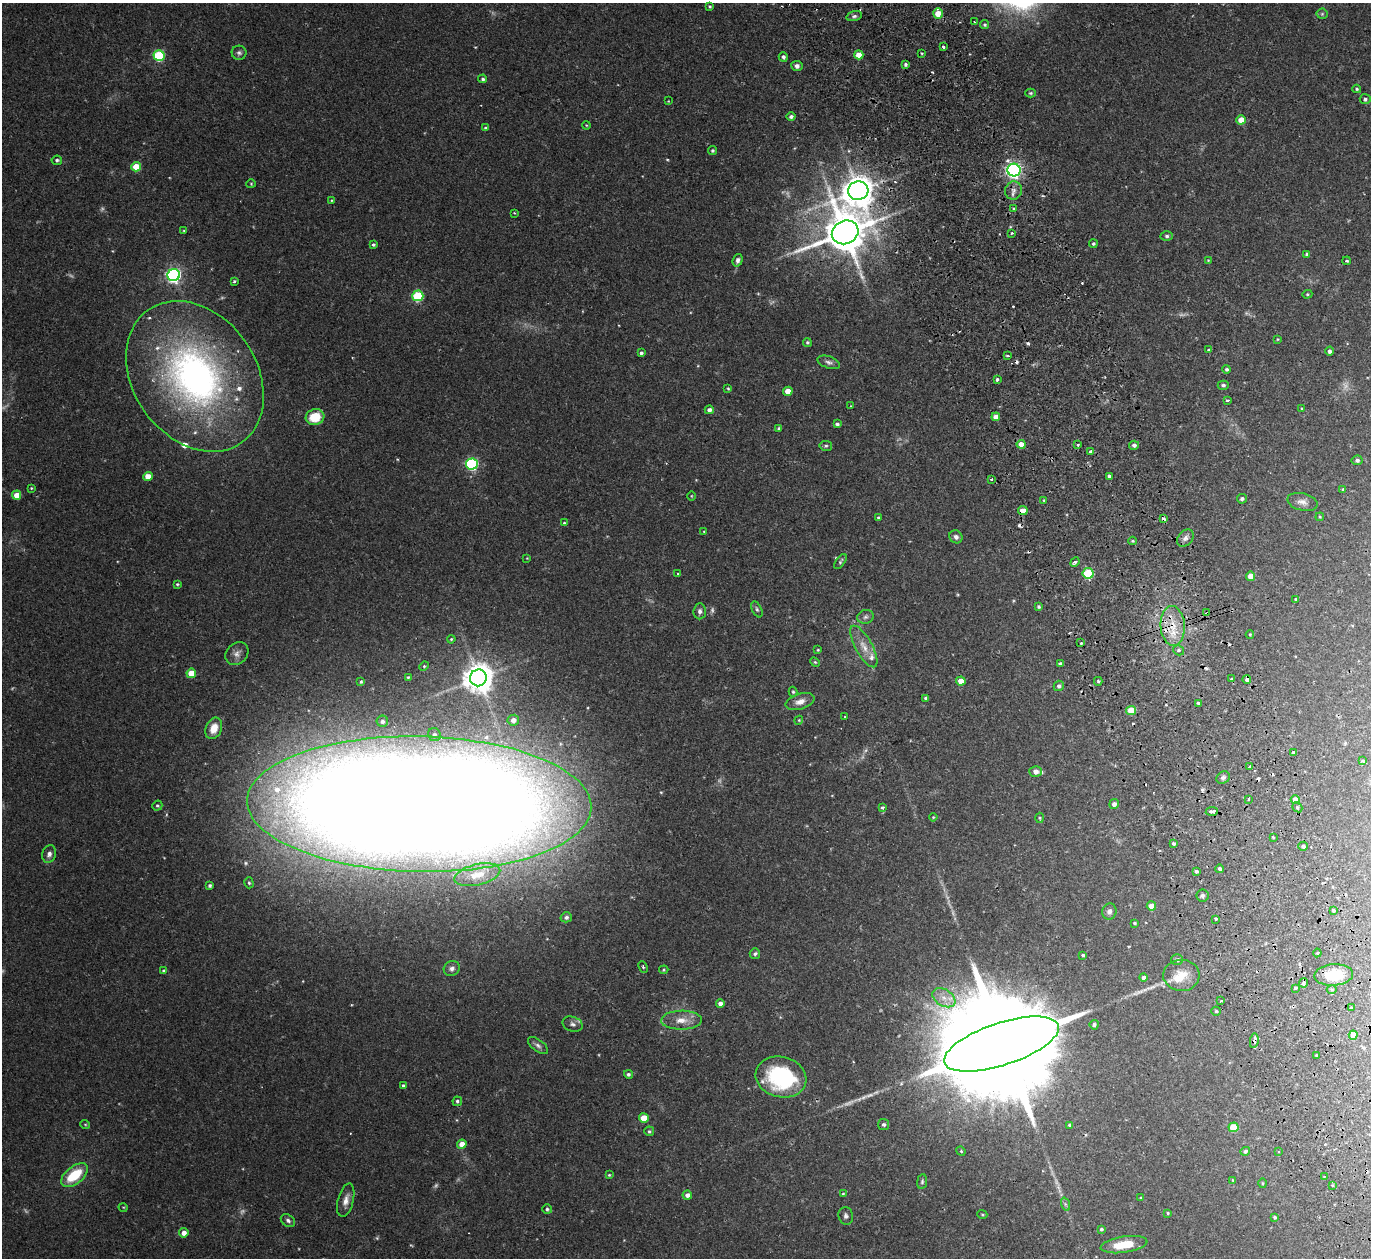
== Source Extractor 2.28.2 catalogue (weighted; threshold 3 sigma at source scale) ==
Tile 6 of 4 x 4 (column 2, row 2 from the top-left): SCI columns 1425-2793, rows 2695-3950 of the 5588 x 5513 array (HDU 1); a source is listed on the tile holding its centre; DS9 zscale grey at full resolution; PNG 1373 x 1260 px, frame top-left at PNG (2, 3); each listed source drawn as its Kron ellipse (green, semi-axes under 4 px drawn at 4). Shown black and unused: <1% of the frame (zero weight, under 2 of 3 exposures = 3% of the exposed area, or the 3 px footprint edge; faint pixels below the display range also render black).
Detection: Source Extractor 2.28.2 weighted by HDU 2 'WHT'; one run over the whole footprint, this tile lists its part. Background 0.0576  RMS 0.005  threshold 0.0227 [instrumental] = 3 sigma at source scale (4.5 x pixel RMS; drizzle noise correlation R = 1.50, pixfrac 1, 0.05/0.05 arcsec/px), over >= 5 px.
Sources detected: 270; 15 too faint to see at this stretch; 14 cosmic-ray / hot-pixel residue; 1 long thin detection or spike segment (spike, bleed or trail) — neither listed nor drawn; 8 inside a brighter listed object's ellipse — not listed separately; the other 232 listed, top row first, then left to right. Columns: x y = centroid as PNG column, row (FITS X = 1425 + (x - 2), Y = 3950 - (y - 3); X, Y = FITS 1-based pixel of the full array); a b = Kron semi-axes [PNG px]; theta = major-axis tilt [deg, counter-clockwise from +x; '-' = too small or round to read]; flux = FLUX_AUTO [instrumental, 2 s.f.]
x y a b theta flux
710 6 4 4 - 0.63
938 13 5 5 - 7.5
1322 14 5 5 - 0.74
854 16 8 4 14 1.2
974 22 2 2 - 0.58
985 25 5 4 - 0.77
943 47 3 2 - 0.73
239 53 7 7 - 1.4
922 53 4 2 - 0.47
859 55 4 4 - 7.3
159 56 5 5 - 44
783 57 5 4 - 1.3
905 64 3 3 - 0.95
797 66 5 5 - 1.9
483 79 4 4 - 0.94
1357 89 4 3 - 0.73
1031 93 5 4 - 0.72
1365 99 5 5 - 1.1
668 101 2 2 - 0.28
791 117 4 4 - 1.5
1241 120 4 4 - 6.7
586 125 4 3 - 0.44
485 128 4 3 - 0.88
712 150 4 4 - 0.8
57 160 5 4 - 1.1
136 167 5 4 - 13
1014 170 6 6 - 170
251 184 4 4 - 0.5
1014 190 9 8 - 2.7
858 191 10 9 - 940
332 200 4 2 - 0.4
1014 208 3 3 - 1.6
514 213 3 3 - 0.42
184 231 4 3 - 0.54
845 232 13 11 24 2100
1012 233 3 2 - 0.57
1167 236 6 4 -2 0.95
1093 244 4 4 - 0.93
373 245 4 4 - 0.8
1307 254 4 3 - 0.77
738 260 6 5 - 1.6
1208 260 4 3 - 0.4
1347 261 4 3 - 0.63
174 275 6 6 - 130
234 281 4 3 - 0.75
1307 294 5 4 - 0.54
418 296 5 5 - 37
1277 339 4 3 - 0.37
807 342 4 4 - 0.68
1208 350 4 3 - 0.41
1329 351 4 4 - 1.4
641 353 4 3 - 1.1
1008 355 3 3 - 0.94
829 362 12 6 -19 1.7
1227 369 4 4 - 0.93
195 376 81 61 -55 200
997 379 3 3 - 1.5
1223 385 5 4 - 1.1
728 388 4 3 - 0.54
788 391 4 4 - 6.8
1227 400 3 3 - 1
851 406 3 3 - 0.37
1302 408 4 3 - 0.42
709 410 4 4 - 2
315 417 9 8 - 11
996 417 4 4 - 4.2
837 424 4 4 - 1.2
779 428 3 3 - 0.92
1021 444 4 4 - 6.7
1078 445 3 3 - 0.85
1134 445 5 4 - 1.5
826 446 6 5 - 0.91
1090 452 4 4 - 0.7
1357 460 5 5 - 1.3
472 464 6 5 - 76
1109 476 4 3 - 2.6
148 477 5 4 - 7
991 479 3 3 - 0.58
31 488 3 3 - 0.45
1343 490 3 3 - 0.8
17 495 5 4 - 7.2
691 496 5 3 - 0.38
1242 499 5 4 - 1.1
1044 500 4 3 - 0.55
1302 502 15 8 -14 3.3
1023 511 5 4 - 4.6
1320 517 4 3 - 0.45
879 518 4 4 - 0.8
1164 519 4 3 - 3
564 523 4 4 - 0.54
704 531 3 2 - 0.37
956 537 7 6 - 1.7
1185 538 10 7 49 2
1133 541 4 4 - 0.62
527 558 4 3 - 0.36
840 562 8 4 55 0.95
1075 562 5 3 - 2.5
1088 573 5 5 - 31
678 574 3 3 - 0.91
1251 576 4 4 - 5.7
177 584 4 3 - 0.65
1296 599 3 3 - 0.85
1039 607 4 3 - 0.89
757 609 8 4 -66 1.1
700 611 8 6 86 1.8
1207 613 3 3 - 0.51
866 617 8 7 - 1.5
1173 626 20 12 -86 11
1250 634 4 4 - 0.47
451 639 4 3 - 0.53
1081 643 3 3 - 2.6
864 647 23 8 -61 6.2
818 650 3 3 - 0.51
1178 650 6 5 - 1
237 654 12 10 46 3.2
815 662 5 4 - 0.63
1060 664 4 3 - 1.2
424 666 5 4 - 0.56
191 673 5 4 - 8.5
408 677 3 3 - 0.58
478 678 8 8 - 760
1232 679 4 3 - 0.91
1247 680 4 3 - 1.6
961 681 4 4 - 6
1098 681 4 3 - 0.88
361 682 3 3 - 0.96
1059 686 5 5 - 1.4
793 692 5 4 - 0.76
926 698 4 4 - 1.4
800 702 15 7 17 4
1198 703 3 3 - 1.5
1131 710 5 4 - 11
845 717 3 2 - 0.46
513 720 5 5 - 2.4
799 720 4 3 - 0.47
382 721 6 5 - 1.3
214 728 11 8 68 6.5
434 735 7 6 - 1.4
1293 752 3 3 - 2.9
1363 761 3 3 - 1.5
1250 767 4 3 - 5.1
1036 772 6 5 - 2.2
1223 778 7 5 39 1.4
1248 799 3 2 - 0.7
1295 800 4 4 - 3.9
419 804 172 67 -1 2900
1114 804 5 4 - 1.9
157 806 5 5 - 0.78
882 807 4 3 - 1.2
1297 807 5 4 - 1.2
1212 811 6 4 6 2.2
933 817 4 3 - 0.49
1040 818 5 3 - 0.52
1273 837 3 3 - 0.76
1173 844 3 3 - 1.5
1303 846 5 4 - 1
49 854 9 7 74 2.1
1220 869 4 3 - 1.1
1196 872 4 3 - 2
477 875 23 10 14 7.8
249 883 5 4 - 0.81
210 886 4 3 - 0.94
1202 895 6 6 - 1.1
1151 906 5 4 - 4.7
1109 911 8 7 - 1.6
1333 911 3 3 - 0.77
566 917 6 5 - 1.3
1216 919 4 3 - 0.58
1135 923 3 2 - 0.52
1317 953 4 4 - 0.45
755 954 5 5 - 1.2
1083 955 3 3 - 0.65
1177 960 6 5 - 1.1
643 967 6 4 -66 0.69
452 968 8 7 - 1.9
664 970 4 4 - 0.59
164 971 4 4 - 0.86
1181 975 18 15 -2 8.4
1334 975 19 10 4 13
1143 977 4 4 - 1.3
1303 983 4 3 - 2.3
1296 988 3 3 - 1.2
1332 990 5 3 - 0.59
944 998 12 8 -32 4.8
1221 1001 3 2 - 0.93
720 1004 4 4 - 2.6
1351 1008 3 3 - 1.4
1216 1011 4 4 - 0.72
681 1020 20 9 1 6.4
573 1024 10 7 -21 1.8
1094 1025 5 4 - 1.2
1353 1035 4 4 - 4.3
1254 1041 7 3 82 2.1
1001 1044 60 21 18 29000
538 1046 12 6 -38 1.7
1317 1055 3 2 - 0.61
628 1074 4 4 - 0.96
781 1077 26 20 -13 53
403 1085 4 3 - 0.78
457 1101 5 4 - 1
644 1118 5 4 - 9.8
85 1124 5 3 - 0.44
883 1125 5 5 - 1.2
1070 1125 4 3 - 0.92
1234 1127 5 5 - 14
649 1131 5 4 - 0.76
462 1144 4 4 - 5.7
961 1151 5 4 - 0.67
1245 1151 5 4 - 1.1
1278 1151 3 3 - 0.63
74 1175 16 8 38 18
609 1175 4 3 - 0.52
1324 1176 3 2 - 0.32
1233 1180 3 3 - 0.49
922 1182 7 5 83 0.93
1262 1183 5 3 - 0.49
1332 1185 4 3 - 0.48
843 1194 4 4 - 0.46
687 1195 4 4 - 2.2
1141 1198 4 3 - 0.51
346 1200 17 8 75 3.9
1065 1204 7 4 -71 0.9
123 1207 4 3 - 0.39
547 1209 5 5 - 0.96
1168 1213 4 4 - 0.57
982 1214 5 3 - 0.48
846 1216 9 7 -80 1.6
1275 1217 4 3 - 0.8
288 1220 8 5 -35 1.4
1101 1229 4 3 - 0.87
184 1233 5 4 - 3.2
1124 1245 23 8 8 12
Overlapping masked pixels (flux is a lower limit): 12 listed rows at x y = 938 13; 858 191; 845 232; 1023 511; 1164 519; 1207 613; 1173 626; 1247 680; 419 804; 1303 983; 1254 1041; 1001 1044